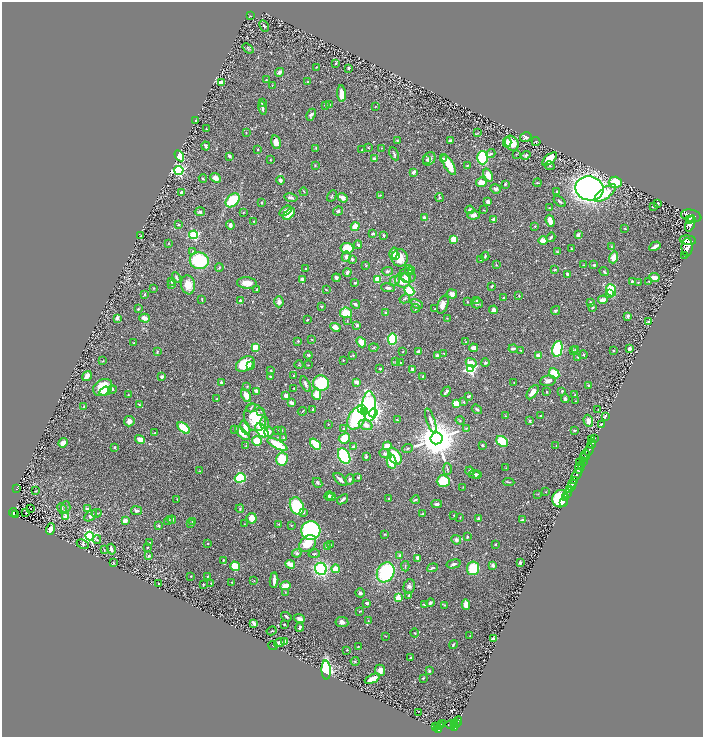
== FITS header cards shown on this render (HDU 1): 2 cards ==
NAXIS1  =                 1401
NAXIS2  =                 1469

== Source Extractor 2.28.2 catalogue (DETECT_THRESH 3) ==
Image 1401 x 1469 px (HDU 1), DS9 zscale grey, zoomed out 1/2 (1 PNG px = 2 x 2 image px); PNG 705 x 739 px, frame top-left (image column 1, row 1469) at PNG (2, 2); each listed source drawn as its Kron ellipse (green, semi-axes under 4 px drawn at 4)
Background 0.567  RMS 0.015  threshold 0.0443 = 3 sigma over >= 5 px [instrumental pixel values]
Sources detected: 633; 29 cannot appear on this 1/2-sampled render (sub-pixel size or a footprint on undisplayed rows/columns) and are neither listed nor drawn; of the other 604, the 500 brightest by FLUX_AUTO listed and drawn (104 fainter detections omitted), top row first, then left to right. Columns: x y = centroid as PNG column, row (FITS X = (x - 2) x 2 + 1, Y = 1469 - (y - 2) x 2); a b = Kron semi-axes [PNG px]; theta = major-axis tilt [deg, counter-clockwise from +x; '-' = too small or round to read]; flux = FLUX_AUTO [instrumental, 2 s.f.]
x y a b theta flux
251 16 3 2 - 1.4
264 26 6 3 -63 3.6
248 48 6 4 -39 4
336 63 3 2 - 3.2
317 67 3 2 - 1.8
348 68 3 2 - 4.1
280 72 4 3 - 12
266 80 4 3 - 2.9
221 82 4 3 - 15
307 82 3 3 - 2
272 85 2 2 - 1.5
342 94 8 4 -86 35
262 103 2 2 - 2.5
325 105 3 3 - 3.3
330 105 3 3 - 4
375 107 3 2 - 2
262 108 7 3 -80 8.1
311 115 6 4 64 6.8
195 120 3 2 - 8.8
206 129 3 2 - 1.6
246 133 3 2 - 1.6
478 133 3 2 - 1.5
526 137 6 5 - 9.1
397 140 2 2 - 2.6
450 140 3 3 - 8.7
536 141 5 4 - 3.3
276 142 7 4 -78 22
507 142 5 4 - 20
512 143 8 6 -53 44
206 146 4 2 - 7.5
368 147 3 2 - 2
316 148 3 3 - 2.2
381 148 3 2 - 2
258 149 2 2 - 3.2
362 150 2 2 - 1.6
491 153 4 3 - 5.1
394 154 7 3 -64 5.6
516 154 3 2 - 1.6
526 155 5 3 - 3.6
179 156 6 4 -58 120
230 156 3 3 - 5.8
483 158 7 5 89 150
374 159 3 2 - 21
429 159 7 5 52 10
443 159 4 3 - 5
550 159 9 4 42 53
270 160 2 2 - 1.8
427 160 4 2 - 2.5
315 165 3 2 - 2.6
449 165 12 4 -58 48
467 166 4 2 - 2.3
550 166 5 3 - 2.9
179 170 4 4 - 360
413 172 4 3 - 8.7
488 175 7 4 -69 32
216 178 5 4 - 19
203 179 4 4 - 3.2
280 180 4 3 - 10
481 182 5 4 - 28
615 182 6 6 - 110
537 183 4 2 - 2.1
505 184 3 3 - 4.9
589 188 14 12 -11 1600
495 189 5 4 - 7.9
181 192 3 2 - 3.8
304 192 4 2 - 1.8
556 192 4 3 - 2.8
605 193 13 5 37 58
380 195 4 2 - 1.9
332 196 6 2 60 3
439 197 4 3 - 4.3
291 198 7 3 -10 7.8
343 198 5 4 - 17
233 200 8 5 45 140
560 201 7 3 -40 5.3
262 202 3 2 - 2.4
488 202 4 3 - 10
658 203 2 2 - 2.5
653 206 3 2 - 4.6
549 208 3 2 - 3
470 210 4 4 - 6
484 210 3 1 - 1.5
285 211 7 4 34 21
338 211 5 4 - 5.9
200 212 5 4 - 4.8
243 212 2 2 - 1.8
289 214 7 4 44 54
473 215 6 4 2 15
691 216 10 6 -13 4100
424 218 3 3 - 14
494 220 4 3 - 9.6
689 220 2 2 - 750
254 221 3 2 - 1.9
550 221 6 4 -72 30
690 223 8 4 69 3400
178 225 3 3 - 2.1
230 225 4 3 - 7.1
535 226 3 2 - 2.2
355 227 4 3 - 39
625 229 2 2 - 2.2
373 233 3 2 - 4.7
194 235 4 4 - 230
383 235 2 2 - 4.2
578 235 2 2 - 32
140 236 3 2 - 2.2
551 237 5 3 - 4.2
454 239 4 4 - 35
543 240 4 3 - 39
688 240 8 4 -7 3700
169 243 3 2 - 1.5
358 245 4 3 - 4.1
612 246 4 2 - 1.9
655 246 6 2 31 13
687 247 9 5 89 4300
347 248 7 5 -8 63
571 248 2 1 - 1.6
193 251 3 3 - 3.3
557 252 3 2 - 2.1
393 253 6 3 76 46
685 255 2 1 - 110
395 256 3 3 - 26
485 256 4 3 - 4.4
346 257 5 4 - 9.7
613 257 6 4 71 28
400 258 8 8 - 48
352 259 4 3 - 4.4
481 260 4 3 - 2
199 261 9 8 - 190
496 265 3 2 - 1.7
584 265 3 2 - 2.2
594 265 3 3 - 4.9
366 266 3 3 - 2.5
219 267 4 4 - 3.6
306 269 3 2 - 2.6
409 270 5 3 - 6.2
412 270 4 4 - 5
555 270 3 2 - 3.1
387 271 5 3 - 6.4
347 272 4 2 - 11
604 272 5 3 - 4.1
567 274 3 3 - 7.5
408 275 8 6 -33 16
654 277 5 2 - 33
176 278 5 2 - 3.8
336 278 4 4 - 7.4
406 278 6 4 -33 9.2
302 279 3 3 - 10
377 279 3 3 - 77
402 280 7 7 - 51
395 281 5 4 - 5.9
632 281 2 2 - 4.7
649 281 3 2 - 1.7
171 282 2 2 - 6.2
247 283 10 5 -5 30
355 283 3 2 - 3.8
638 283 3 2 - 2
172 285 2 2 - 1.8
188 285 9 7 -81 34
492 286 3 2 - 4.4
154 288 4 2 - 1.7
388 288 7 3 -9 8
257 289 4 2 - 3.9
326 290 4 2 - 1.8
611 290 6 5 - 100
409 291 5 4 - 78
609 293 4 3 - 17
145 294 3 3 - 2.8
452 294 5 4 - 11
519 296 3 2 - 2.7
504 298 3 2 - 5.5
202 299 3 2 - 2.7
405 299 5 3 - 3.4
240 300 2 2 - 5
603 300 5 3 - 23
477 301 4 3 - 3.5
279 302 5 4 - 12
467 302 2 2 - 2.3
591 302 4 3 - 3.5
477 303 5 5 - 5.6
355 304 4 3 - 5.3
417 304 6 4 -28 11
443 305 9 5 69 19
321 306 3 2 - 3.9
593 307 2 2 - 4.4
416 308 4 3 - 3.6
138 309 4 3 - 3.6
435 309 3 2 - 1.7
494 310 4 4 - 13
556 310 5 3 - 4.4
346 313 6 5 - 55
386 313 3 2 - 5.1
628 316 2 2 - 25
117 318 2 2 - 29
144 318 5 3 - 19
447 318 3 2 - 1.5
307 320 3 2 - 2.5
347 320 4 3 - 2.5
648 321 2 2 - 11
357 325 2 2 - 22
335 327 5 4 - 25
392 339 5 4 - 160
312 340 3 2 - 1.7
298 341 4 3 - 2.7
361 342 5 4 - 33
465 342 3 2 - 1.7
134 343 3 2 - 1.5
255 348 3 3 - 99
374 348 5 3 - 2.5
473 348 4 4 - 17
513 349 4 3 - 7.3
557 349 8 5 76 220
575 349 4 3 - 2.3
630 349 4 3 - 8.1
520 350 4 2 - 1.5
573 351 3 2 - 2.9
614 351 2 2 - 2.8
157 352 4 3 - 2.7
403 352 2 2 - 2
418 352 3 3 - 5.9
444 354 3 2 - 1.5
308 355 4 3 - 3.4
353 355 3 3 - 2
583 355 4 3 - 3.5
438 356 4 4 - 15
538 356 4 4 - 19
578 357 4 3 - 2.7
343 360 2 2 - 2.1
103 361 4 2 - 1.8
396 361 3 2 - 1.8
400 363 3 3 - 3.1
471 363 6 4 -22 23
485 363 4 3 - 5.1
245 364 10 7 32 93
299 365 4 2 - 2
308 365 3 2 - 1.4
251 366 4 3 - 6.4
470 368 4 3 - 490
380 369 2 2 - 2.8
271 370 2 2 - 3.1
413 370 3 2 - 11
554 373 6 4 -49 57
87 376 5 3 - 25
271 376 3 2 - 4.3
294 376 3 2 - 2.6
162 377 3 3 - 9.1
423 377 4 2 - 4.5
548 381 8 5 9 17
357 382 4 3 - 15
514 382 3 2 - 1.6
221 383 3 3 - 5.4
321 383 8 7 - 160
305 384 8 3 -66 8.7
589 385 3 3 - 3
247 386 3 3 - 2.4
103 387 10 8 33 72
294 388 2 2 - 4.3
112 389 4 3 - 3.7
105 391 5 4 - 18
256 391 4 3 - 11
562 391 3 3 - 4.3
446 392 5 2 - 6.5
533 392 8 4 54 21
546 392 3 2 - 2.1
317 394 5 4 - 38
128 395 2 2 - 1.9
246 395 7 3 -66 38
575 395 3 3 - 3.1
286 396 3 3 - 24
468 396 4 2 - 5.9
217 399 2 2 - 2.2
565 399 4 3 - 7.5
576 401 2 2 - 1.7
464 402 3 3 - 2.6
291 403 4 3 - 17
456 403 4 3 - 55
139 405 4 2 - 3
369 406 15 7 -89 370
84 407 3 3 - 3.9
251 408 5 3 - 3.2
313 409 2 2 - 5.7
362 409 3 3 - 530
477 409 5 3 - 4.3
598 410 4 2 - 2.9
261 411 3 2 - 2.2
302 411 4 2 - 2
365 412 3 2 - 570
373 413 4 4 - 580
506 416 2 2 - 1.8
541 416 3 2 - 3.4
605 416 4 2 - 8
255 418 14 11 -70 100
357 418 12 8 60 300
397 420 4 2 - 3.2
431 420 13 4 -72 15
460 420 4 3 - 2.8
129 421 5 5 - 17
530 421 4 3 - 3.5
588 421 6 4 -72 18
264 423 6 3 86 9.4
328 424 2 2 - 1.6
601 424 3 2 - 2
366 425 7 5 -21 18
184 428 7 4 -39 110
245 428 7 3 -67 25
466 428 4 3 - 2.8
235 429 3 3 - 3.5
344 429 3 2 - 3
262 430 8 5 -47 130
277 430 3 2 - 2.9
281 430 2 1 - 1.5
574 431 4 2 - 3.9
269 432 5 4 - 13
155 433 4 3 - 3.9
242 433 9 4 -43 31
284 438 4 3 - 3.9
344 438 6 5 - 68
437 438 6 6 - 11000
595 439 3 1 - 22
140 440 5 4 - 25
591 440 2 1 - 24
257 441 5 4 - 73
502 441 6 4 -39 71
63 443 5 4 - 17
277 444 11 3 -29 93
316 444 6 3 -47 84
592 444 5 2 - 1200
482 445 2 2 - 4.3
246 446 3 2 - 1.4
387 446 4 4 - 38
556 446 2 2 - 1.4
115 447 2 2 - 4.2
353 447 3 3 - 5.9
407 448 5 3 - 3
589 450 6 2 67 980
385 454 6 4 -21 9.7
586 455 6 2 89 360
344 456 8 5 -62 260
395 456 9 5 -60 98
366 457 3 2 - 4.2
584 457 4 2 - 410
282 459 6 6 - 87
583 461 3 2 - 510
392 462 7 4 -79 50
579 463 4 1 - 160
581 466 3 2 - 350
506 468 3 3 - 2
447 469 5 2 - 2.8
579 469 5 3 - 920
199 471 3 2 - 2.1
470 471 4 4 - 5.2
474 474 6 3 -3 9.6
478 474 2 2 - 2.6
576 475 7 3 52 1800
358 477 3 3 - 3.4
240 478 5 4 - 210
340 479 8 3 -45 9
350 479 5 3 - 6.8
443 481 6 6 - 84
574 481 2 1 - 300
508 482 6 2 -7 3.5
317 483 5 3 - 4.3
572 484 4 3 - 750
463 487 3 3 - 1.6
571 487 2 1 - 210
17 489 4 2 - 110
570 490 2 2 - 170
36 491 3 2 - 1.5
546 492 3 2 - 1.8
538 494 3 2 - 1.6
568 494 2 1 - 120
329 496 5 4 - 3.7
331 497 4 3 - 3.2
566 498 2 1 - 28
343 499 6 2 38 6.8
389 499 2 2 - 13
560 499 8 8 - 190
177 500 3 2 - 1.4
415 500 4 3 - 3.5
564 502 2 1 - 20
437 504 5 3 - 6.9
297 506 9 6 -66 150
66 507 6 4 87 6.2
31 508 2 1 - 1.8
62 508 6 3 -60 4.8
87 509 3 2 - 11
240 509 4 3 - 3.9
136 511 6 4 -10 6.3
13 512 4 2 - 210
303 512 3 3 - 5.4
26 513 2 2 - 1.5
96 513 5 3 - 2.9
423 513 3 2 - 3
15 515 2 1 - 13
454 515 3 2 - 1.6
66 516 4 3 - 44
91 516 7 4 40 12
252 518 5 5 - 39
460 518 2 2 - 1.6
479 519 3 3 - 5.4
168 520 5 2 - 2.6
172 520 4 3 - 4.9
522 520 3 3 - 5.2
125 521 3 3 - 22
192 522 3 2 - 2.5
190 524 3 3 - 3
244 524 3 2 - 1.5
279 524 4 2 - 1.7
291 525 3 2 - 2.2
159 526 3 2 - 5.2
50 529 6 4 72 14
311 531 9 9 - 530
384 534 3 2 - 2
90 536 4 4 - 630
467 537 3 3 - 2.2
97 539 4 4 - 3.4
456 540 5 4 - 13
149 543 3 2 - 3.5
208 543 2 2 - 2.2
308 543 9 7 44 63
83 544 6 4 -26 3.4
496 544 3 2 - 2.2
330 545 3 2 - 1.5
147 547 3 2 - 2.4
327 547 3 2 - 8.6
104 549 4 2 - 1.8
111 549 5 3 - 13
297 553 5 4 - 6.5
314 554 6 3 12 3.3
399 555 4 3 - 6.1
149 556 3 3 - 5.1
418 558 4 3 - 14
223 560 2 2 - 2.6
113 563 3 3 - 2.3
520 563 3 2 - 5
290 564 5 3 - 37
454 564 7 3 14 7.5
493 565 3 3 - 11
235 566 5 3 - 96
405 566 5 2 - 2.5
432 568 5 2 - 5.1
473 568 7 6 - 89
321 569 6 5 - 290
335 569 4 3 - 47
386 572 10 8 59 230
191 576 2 1 - 1.8
207 577 2 2 - 2.4
274 580 8 2 87 15
254 581 3 2 - 1.6
232 582 2 2 - 2.3
158 584 3 2 - 3.2
203 584 3 2 - 2.6
211 584 4 2 - 1.6
285 586 5 3 - 31
409 586 7 5 75 11
285 592 3 2 - 1.8
360 593 5 4 - 5.9
409 595 3 3 - 3.9
398 598 4 4 - 37
430 602 4 3 - 6
367 603 4 3 - 7.7
424 604 4 3 - 3
444 605 3 2 - 1.7
466 605 5 3 - 20
360 611 3 1 - 1.7
286 617 5 2 - 5.2
299 619 6 3 -20 13
368 620 4 3 - 2.2
342 622 6 5 - 13
254 623 4 2 - 13
284 624 2 2 - 5
300 627 4 3 - 7
272 631 5 2 - 2.2
415 633 4 2 - 1.9
385 636 3 2 - 1.6
470 636 2 1 - 1.6
493 639 3 3 - 11
285 641 4 3 - 16
280 642 6 4 19 19
453 644 4 2 - 3
273 646 4 2 - 1.6
358 646 3 3 - 2.4
347 650 2 2 - 2.1
410 658 2 2 - 7.6
355 661 4 3 - 3.3
326 670 9 4 -87 370
380 670 6 5 - 18
429 671 3 3 - 5.5
423 678 3 2 - 3.7
372 679 8 3 24 27
418 712 2 1 - 1.5
458 721 4 2 - 180
442 723 3 2 - 130
454 723 2 1 - 91
452 724 6 4 9 670
456 724 2 1 - 170
441 726 3 2 - 150
435 727 4 3 - 280
437 727 4 2 - 270
454 727 3 2 - 370
438 730 3 2 - 330
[104 fainter detections neither listed nor drawn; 29 sub-pixel or undisplayed-footprint detections neither listed nor drawn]